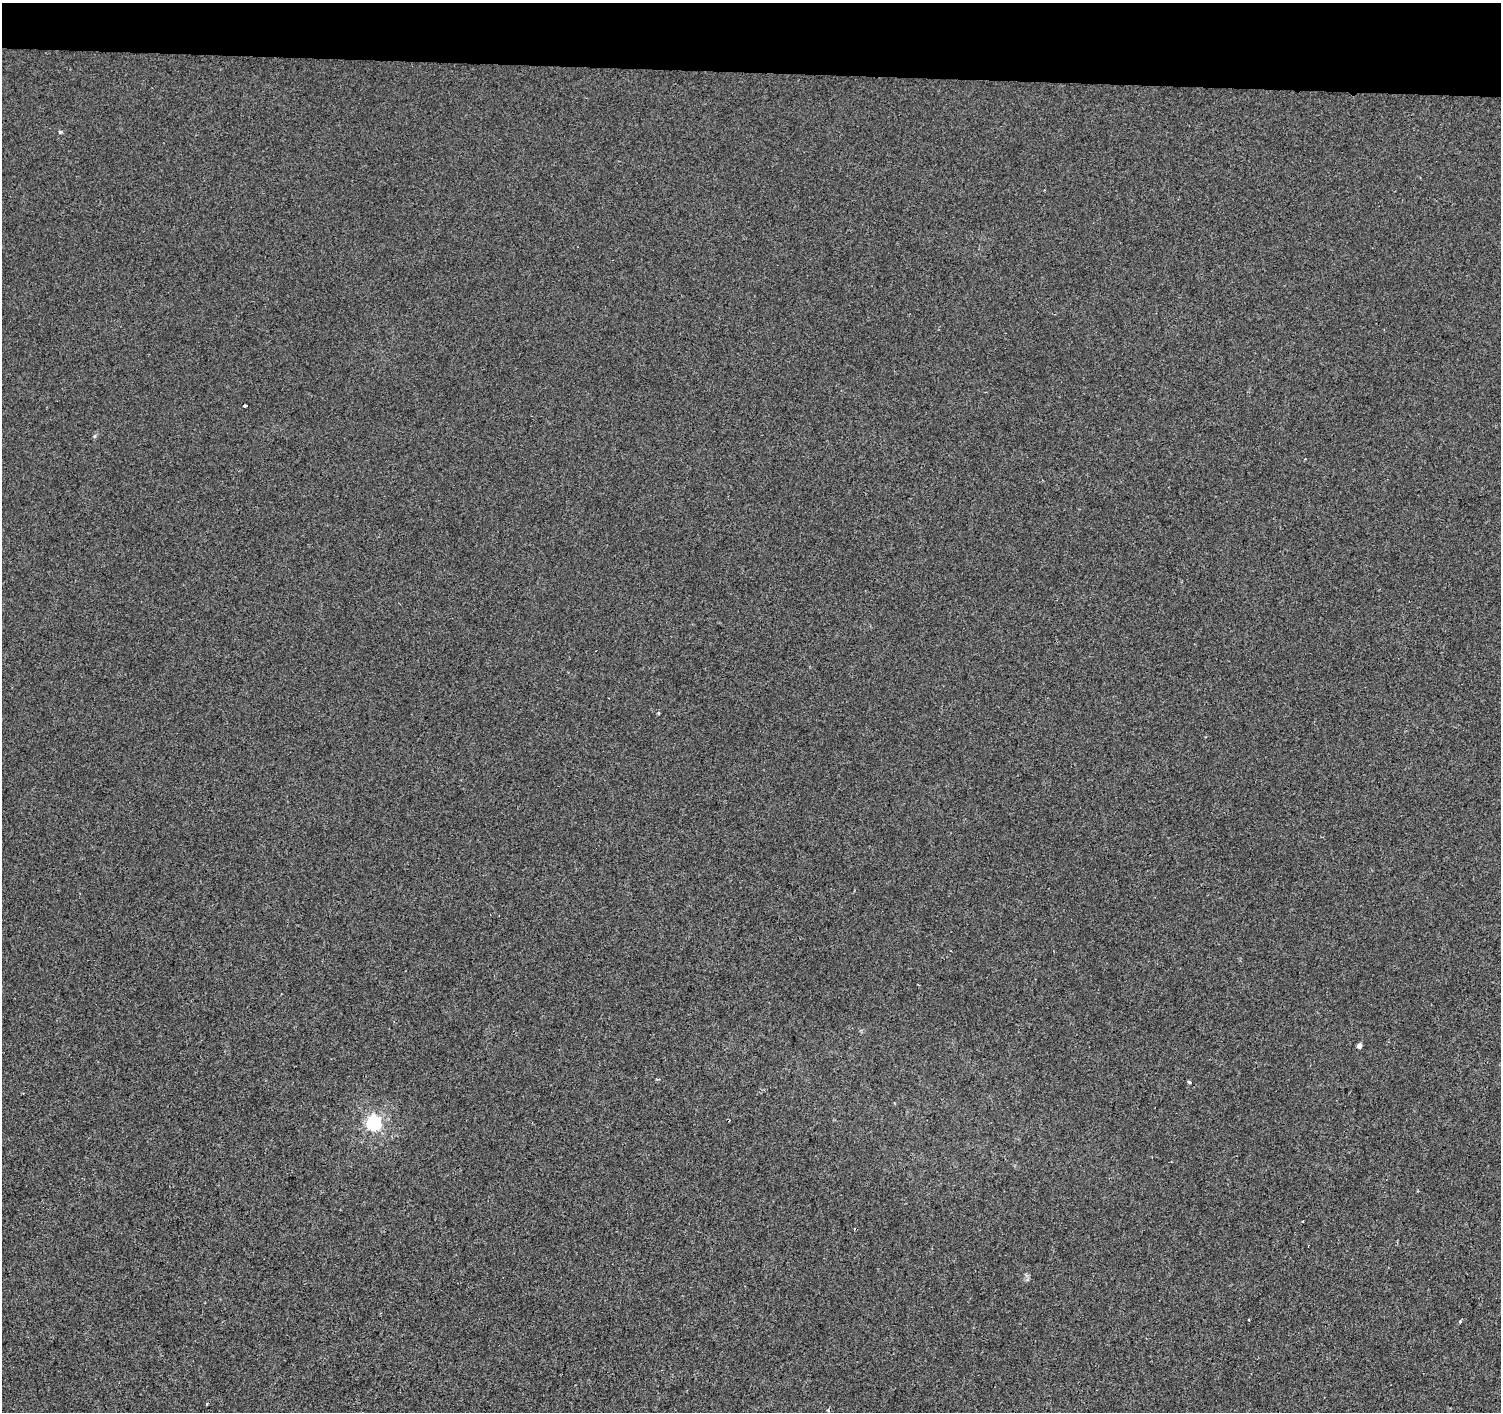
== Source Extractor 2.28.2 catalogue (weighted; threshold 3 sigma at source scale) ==
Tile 2 of 3 x 3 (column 2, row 1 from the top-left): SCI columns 1506-3004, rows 3102-4511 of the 4502 x 4738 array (HDU 1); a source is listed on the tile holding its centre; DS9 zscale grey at full resolution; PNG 1503 x 1414 px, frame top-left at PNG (2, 3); no overlay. Shown black and unused: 5% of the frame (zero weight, under 2 of 3 exposures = <1% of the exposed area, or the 3 px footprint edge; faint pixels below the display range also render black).
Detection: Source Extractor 2.28.2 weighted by HDU 2 'WHT'; one run over the whole footprint, this tile lists its part. Background -7.82e-04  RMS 0.0042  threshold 0.0187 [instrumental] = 3 sigma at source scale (4.5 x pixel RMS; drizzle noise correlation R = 1.50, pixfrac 1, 0.0396/0.0396 arcsec/px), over >= 5 px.
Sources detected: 9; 1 cosmic-ray / hot-pixel residue — not listed; the other 8 listed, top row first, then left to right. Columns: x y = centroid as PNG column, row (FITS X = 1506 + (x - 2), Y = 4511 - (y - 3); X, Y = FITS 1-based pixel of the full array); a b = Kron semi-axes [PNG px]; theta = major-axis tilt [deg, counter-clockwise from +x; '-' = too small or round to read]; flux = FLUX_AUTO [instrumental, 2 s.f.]
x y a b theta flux
60 132 4 4 - 0.46
245 406 4 3 - 2.2
1359 1045 5 4 - 2
1189 1082 3 3 - 1.7
373 1123 6 6 - 86
1249 1320 3 2 - 0.61
1460 1322 4 4 - 0.62
207 1404 3 3 - 0.76